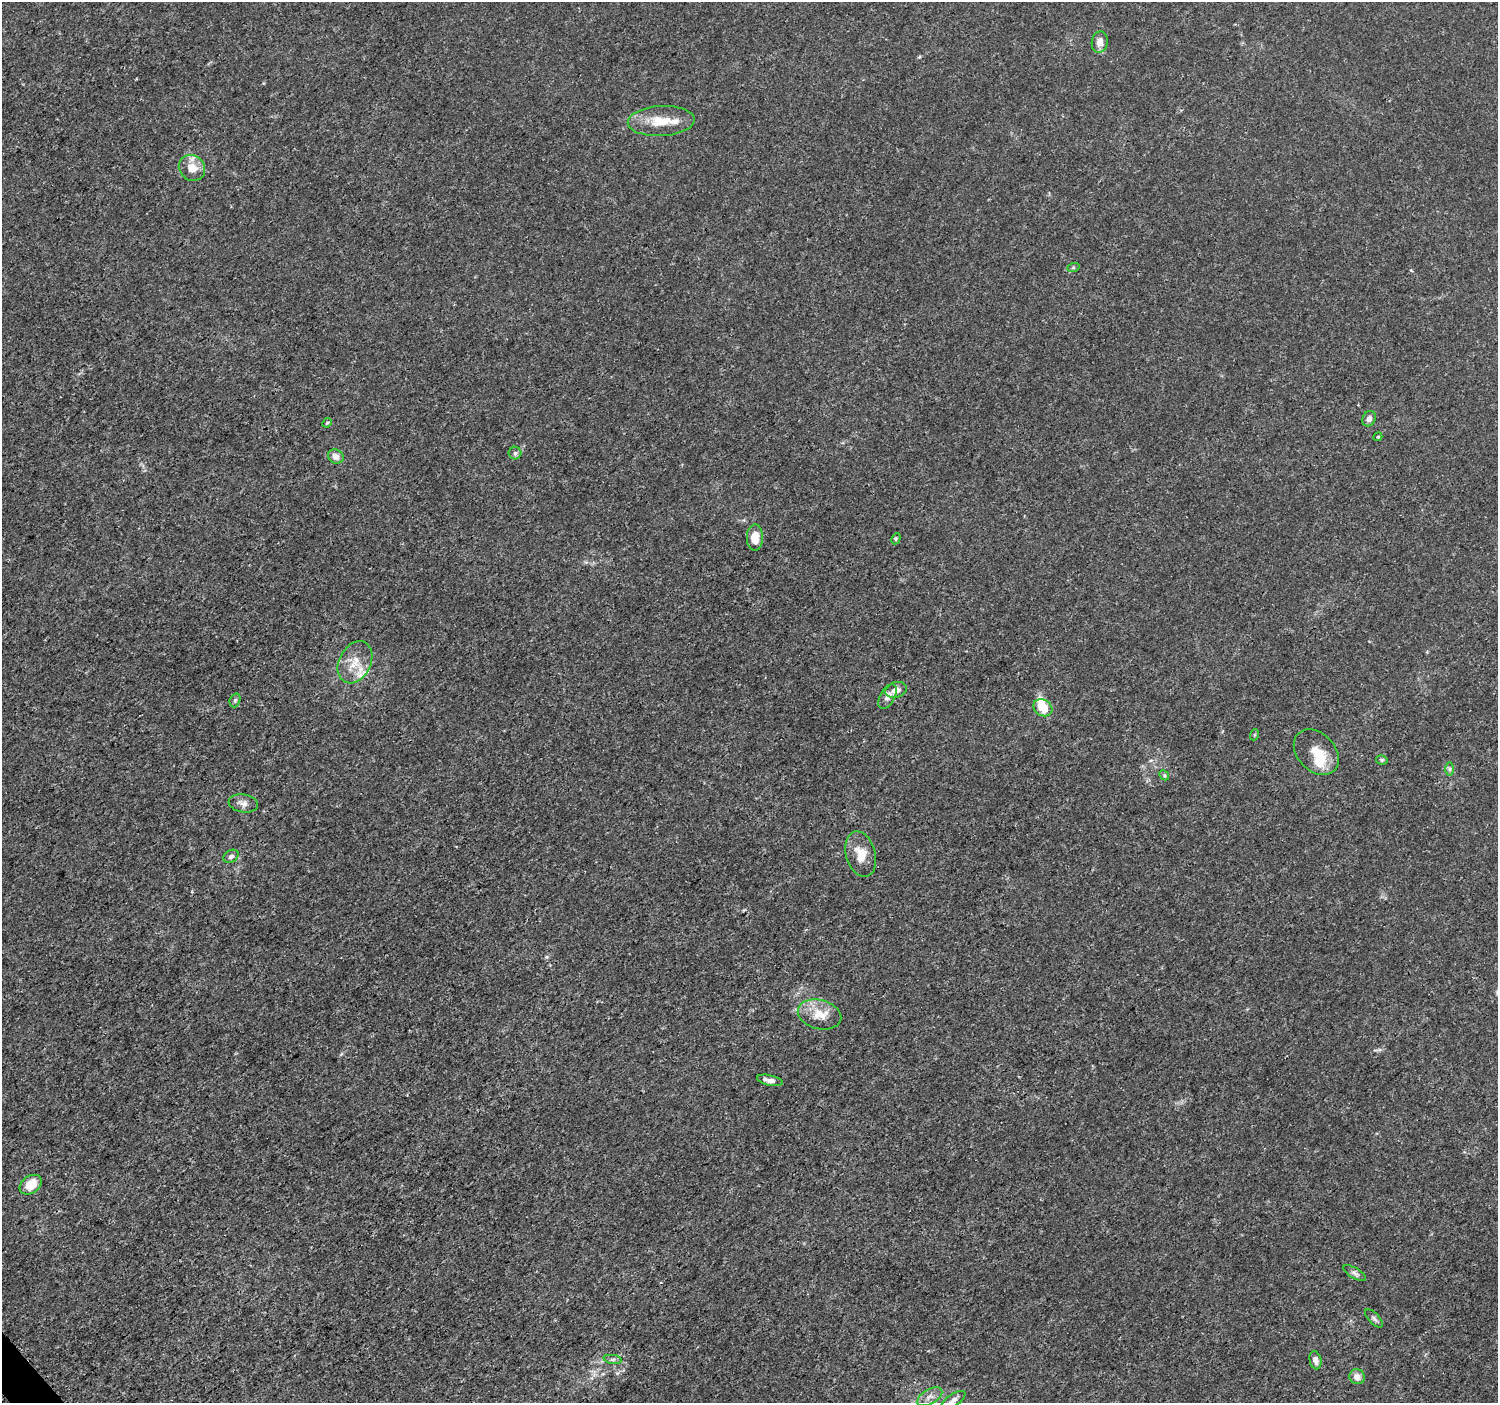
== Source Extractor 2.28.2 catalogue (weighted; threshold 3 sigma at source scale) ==
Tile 7 of 4 x 4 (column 3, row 2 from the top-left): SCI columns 3016-4511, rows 2965-4365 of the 6038 x 5992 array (HDU 1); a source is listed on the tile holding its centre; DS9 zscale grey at full resolution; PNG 1500 x 1405 px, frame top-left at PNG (2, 2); each listed source drawn as its Kron ellipse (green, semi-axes under 4 px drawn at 4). Shown black and unused: <1% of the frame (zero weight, under 3 of 5 exposures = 2% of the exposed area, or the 3 px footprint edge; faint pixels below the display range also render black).
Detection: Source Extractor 2.28.2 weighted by HDU 2 'WHT'; one run over the whole footprint, this tile lists its part. Background 0.00153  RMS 7.0e-04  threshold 0.00316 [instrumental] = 3 sigma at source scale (4.5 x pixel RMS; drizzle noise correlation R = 1.50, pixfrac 1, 0.0396/0.0396 arcsec/px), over >= 5 px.
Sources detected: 39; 5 inside a brighter listed object's ellipse — not listed separately; the other 34 listed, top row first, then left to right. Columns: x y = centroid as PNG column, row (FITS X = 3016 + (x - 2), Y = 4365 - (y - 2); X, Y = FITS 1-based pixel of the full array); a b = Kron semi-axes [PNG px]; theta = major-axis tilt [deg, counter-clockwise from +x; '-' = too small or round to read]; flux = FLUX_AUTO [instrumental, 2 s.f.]
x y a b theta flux
1100 42 11 8 79 0.55
661 121 33 15 3 1.8
192 168 14 12 -41 0.97
1073 268 6 4 19 0.09
1369 419 8 6 62 0.29
327 423 5 4 - 0.078
1378 437 4 4 - 0.076
515 453 6 6 - 0.17
336 456 8 7 - 0.48
755 538 13 8 -89 0.96
896 539 6 4 62 0.094
355 662 22 16 63 1.4
896 690 11 7 20 0.48
887 697 13 7 61 0.45
235 700 7 5 71 0.13
1043 708 10 8 -29 1.4
1254 735 5 3 - 0.07
1316 752 26 19 -46 1.4
1382 760 6 4 -12 0.11
1449 769 7 4 -90 0.15
1164 775 5 4 - 0.1
243 803 15 9 -8 0.42
861 854 23 14 -74 1.2
231 856 8 6 32 0.21
819 1014 22 14 -14 1.3
770 1080 13 5 -12 0.39
31 1185 12 8 35 1.1
1355 1273 13 5 -30 0.23
1374 1318 11 5 -46 0.21
613 1359 9 4 -7 0.16
1315 1360 9 6 -78 0.32
1357 1377 8 7 - 0.5
930 1397 14 7 30 0.42
953 1400 13 6 33 0.37
Isophote crosses this tile's border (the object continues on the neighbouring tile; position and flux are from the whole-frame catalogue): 1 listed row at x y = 953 1400